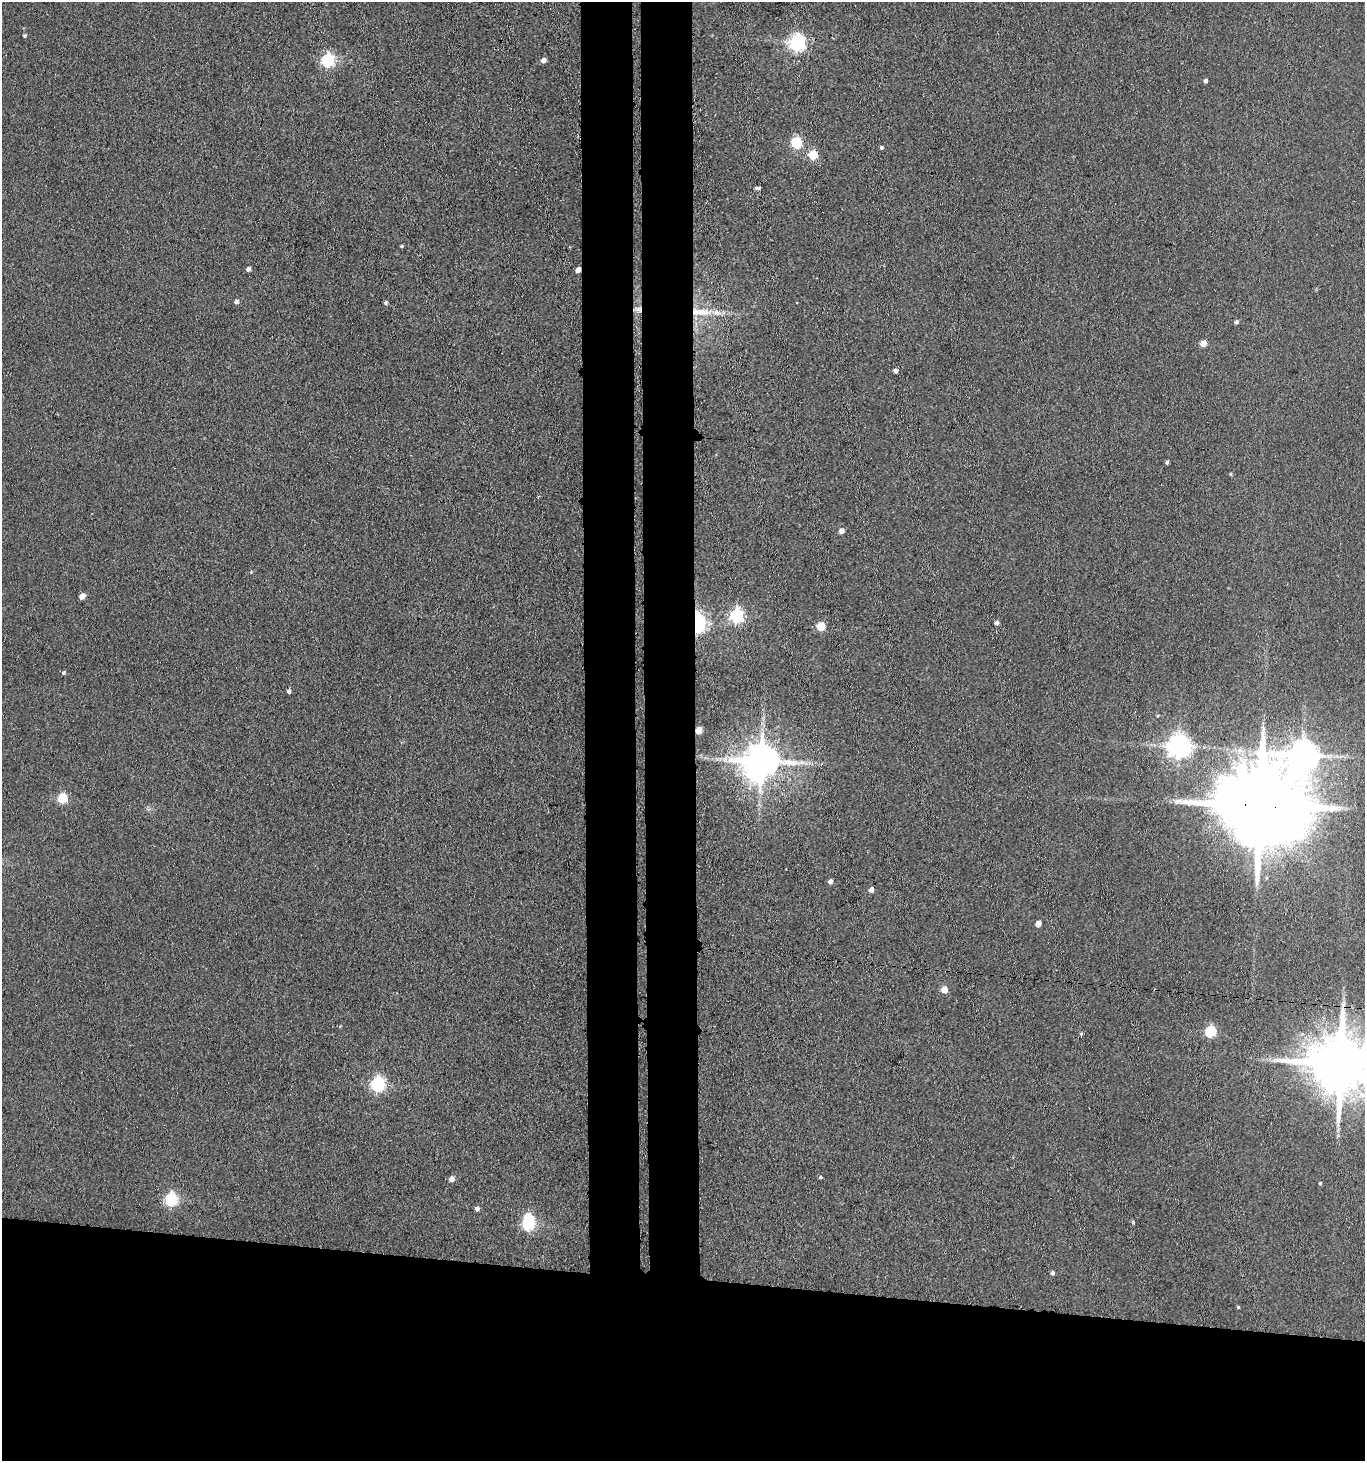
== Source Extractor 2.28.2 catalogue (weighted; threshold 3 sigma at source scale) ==
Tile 8 of 3 x 3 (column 2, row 3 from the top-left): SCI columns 1583-2945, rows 6-1464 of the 4470 x 4389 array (HDU 1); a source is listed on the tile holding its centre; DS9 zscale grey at full resolution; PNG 1367 x 1463 px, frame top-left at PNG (2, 2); no overlay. Shown black and unused: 19% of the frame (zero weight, under 3 of 4 exposures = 5% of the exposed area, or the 3 px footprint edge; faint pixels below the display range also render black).
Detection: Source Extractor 2.28.2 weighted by HDU 2 'WHT'; one run over the whole footprint, this tile lists its part. Background 0.0681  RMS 0.0066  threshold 0.0295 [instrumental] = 3 sigma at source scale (4.5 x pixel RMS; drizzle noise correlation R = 1.50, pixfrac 1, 0.05/0.05 arcsec/px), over >= 5 px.
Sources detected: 55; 1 inside a brighter object's white glare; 2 cosmic-ray / hot-pixel residue — not listed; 2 inside a brighter listed object's ellipse — not listed separately; the other 50 listed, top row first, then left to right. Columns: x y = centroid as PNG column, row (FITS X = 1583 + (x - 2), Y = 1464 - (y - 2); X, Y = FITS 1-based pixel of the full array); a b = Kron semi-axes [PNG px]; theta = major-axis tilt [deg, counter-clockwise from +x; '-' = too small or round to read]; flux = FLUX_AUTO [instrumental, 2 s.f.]
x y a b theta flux
24 36 4 4 - 1.1
797 43 7 6 - 190
327 60 6 6 - 120
544 60 5 5 - 3.1
1205 81 4 4 - 1.7
796 143 6 5 - 64
881 148 4 4 - 1.2
813 155 5 5 - 36
757 188 6 3 3 1.4
402 246 5 3 - 0.61
248 269 4 4 - 2.6
578 270 5 4 - 4.1
236 302 5 5 - 2.1
385 303 4 4 - 1.3
638 309 10 7 -15 2.6
704 312 23 10 -2 12
1236 322 4 4 - 1.8
1203 343 5 4 - 8.6
895 371 4 4 - 2.3
1167 462 4 3 - 1.2
1231 474 5 3 - 0.68
841 531 5 4 - 3.9
82 596 5 4 - 6.4
736 615 6 6 - 120
697 623 8 5 89 330
997 623 4 4 - 2.6
821 627 5 5 - 27
63 673 5 4 - 1.2
289 691 5 4 - 1.5
699 730 5 4 - 11
1179 746 8 7 - 540
1303 755 10 9 - 1100
761 761 11 10 - 2000
62 798 5 5 - 44
1260 805 27 19 -6 13000
830 882 5 5 - 2.3
1038 924 5 4 - 6.9
944 990 5 5 - 9.6
1210 1031 6 5 - 57
1081 1034 4 4 - 0.78
1341 1063 18 15 -11 5800
377 1084 6 6 - 150
820 1177 4 4 - 0.96
451 1179 5 4 - 5.1
1320 1183 4 4 - 0.61
170 1199 6 6 - 95
477 1209 5 4 - 2.4
1133 1222 5 4 - 1
528 1225 6 5 - 74
1052 1273 5 4 - 1.7
Overlapping masked pixels (flux is a lower limit): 6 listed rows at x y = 578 270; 638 309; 697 623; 699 730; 1260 805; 1341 1063
Isophote crosses this tile's border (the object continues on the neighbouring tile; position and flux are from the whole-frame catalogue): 1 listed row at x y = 1341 1063